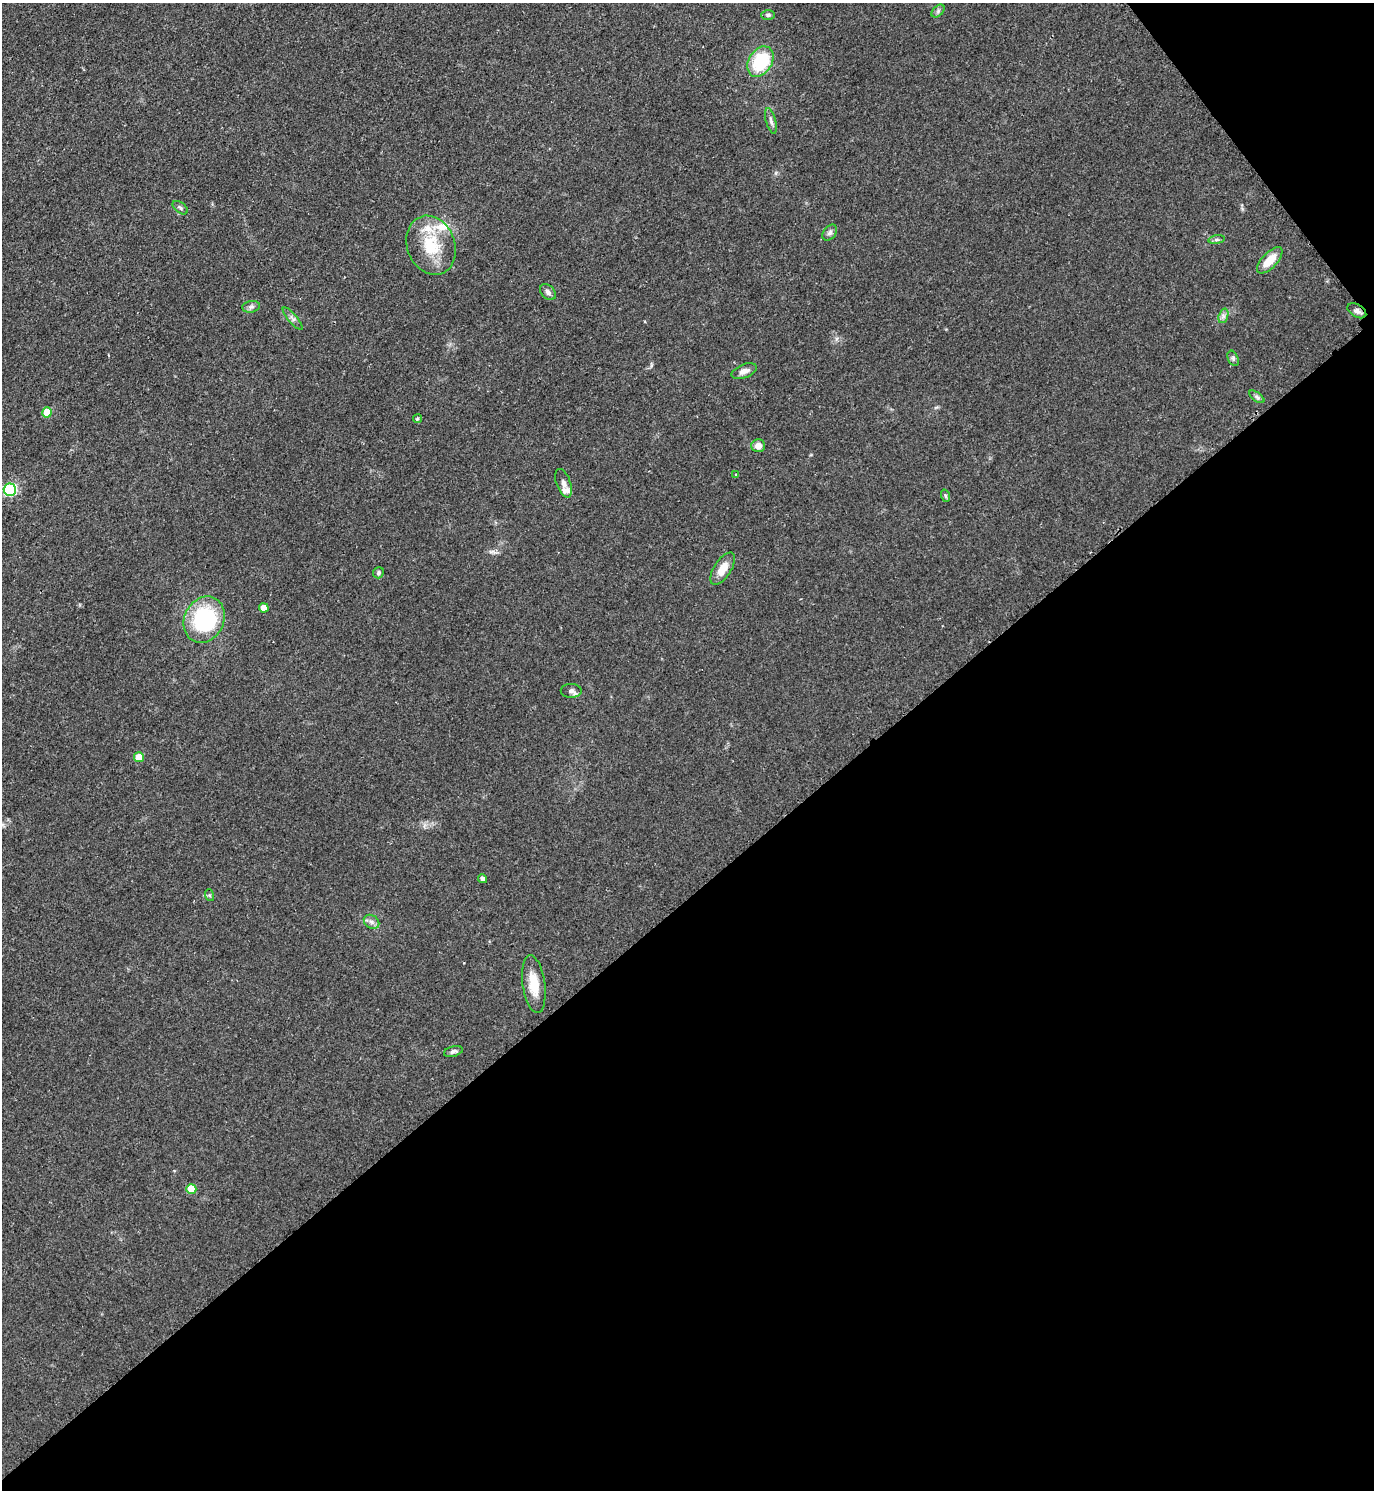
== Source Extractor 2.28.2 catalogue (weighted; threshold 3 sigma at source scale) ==
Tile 12 of 4 x 4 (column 4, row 3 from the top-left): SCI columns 4432-5803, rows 1495-2982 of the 5971 x 5974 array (HDU 1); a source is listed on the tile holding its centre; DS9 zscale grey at full resolution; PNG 1376 x 1492 px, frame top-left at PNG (2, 3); each listed source drawn as its Kron ellipse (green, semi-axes under 4 px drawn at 4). Shown black and unused: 42% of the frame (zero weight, under 2 of 3 exposures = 1% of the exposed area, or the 3 px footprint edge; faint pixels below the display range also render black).
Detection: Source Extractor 2.28.2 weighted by HDU 2 'WHT'; one run over the whole footprint, this tile lists its part. Background 0.0798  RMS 0.0076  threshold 0.034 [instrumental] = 3 sigma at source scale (4.5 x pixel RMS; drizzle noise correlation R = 1.50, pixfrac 1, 0.05/0.05 arcsec/px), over >= 5 px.
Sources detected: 41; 1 inside a brighter object's white glare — neither listed nor drawn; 4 inside a brighter listed object's ellipse — not listed separately; the other 36 listed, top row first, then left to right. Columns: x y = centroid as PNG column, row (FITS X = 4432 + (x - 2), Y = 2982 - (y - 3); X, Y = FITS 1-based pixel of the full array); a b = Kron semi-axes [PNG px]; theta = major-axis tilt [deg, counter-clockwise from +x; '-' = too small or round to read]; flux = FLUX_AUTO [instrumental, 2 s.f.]
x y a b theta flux
938 11 8 5 46 1.7
768 15 7 5 -1 1.5
760 62 16 11 57 41
771 121 13 5 -75 2.6
180 208 9 5 -38 1.7
830 233 9 6 51 2.4
1217 240 8 4 8 1.6
431 245 30 24 -69 31
1270 260 17 7 46 13
548 292 9 6 -48 2.8
251 307 9 5 8 1.9
1357 311 10 6 -31 2.7
1223 316 7 4 72 2.3
293 319 14 4 -50 2.5
1233 358 8 5 -65 1.7
744 371 13 6 22 4.1
1257 397 9 4 -36 1.7
47 412 5 5 - 16
417 419 4 4 - 1.6
758 446 7 6 - 4.6
736 475 3 3 - 0.85
564 483 15 7 -70 4.2
10 490 6 6 - 89
946 496 6 4 -70 1.2
723 569 18 8 57 9.8
378 573 6 5 - 1.5
264 608 5 4 - 7.5
204 620 24 19 63 68
571 691 10 7 -2 2.8
139 757 5 5 - 13
482 879 4 4 - 2.3
209 895 6 4 -71 1
372 922 8 6 -35 2.7
534 984 29 11 -82 16
453 1051 10 5 15 2.2
191 1189 5 5 - 15